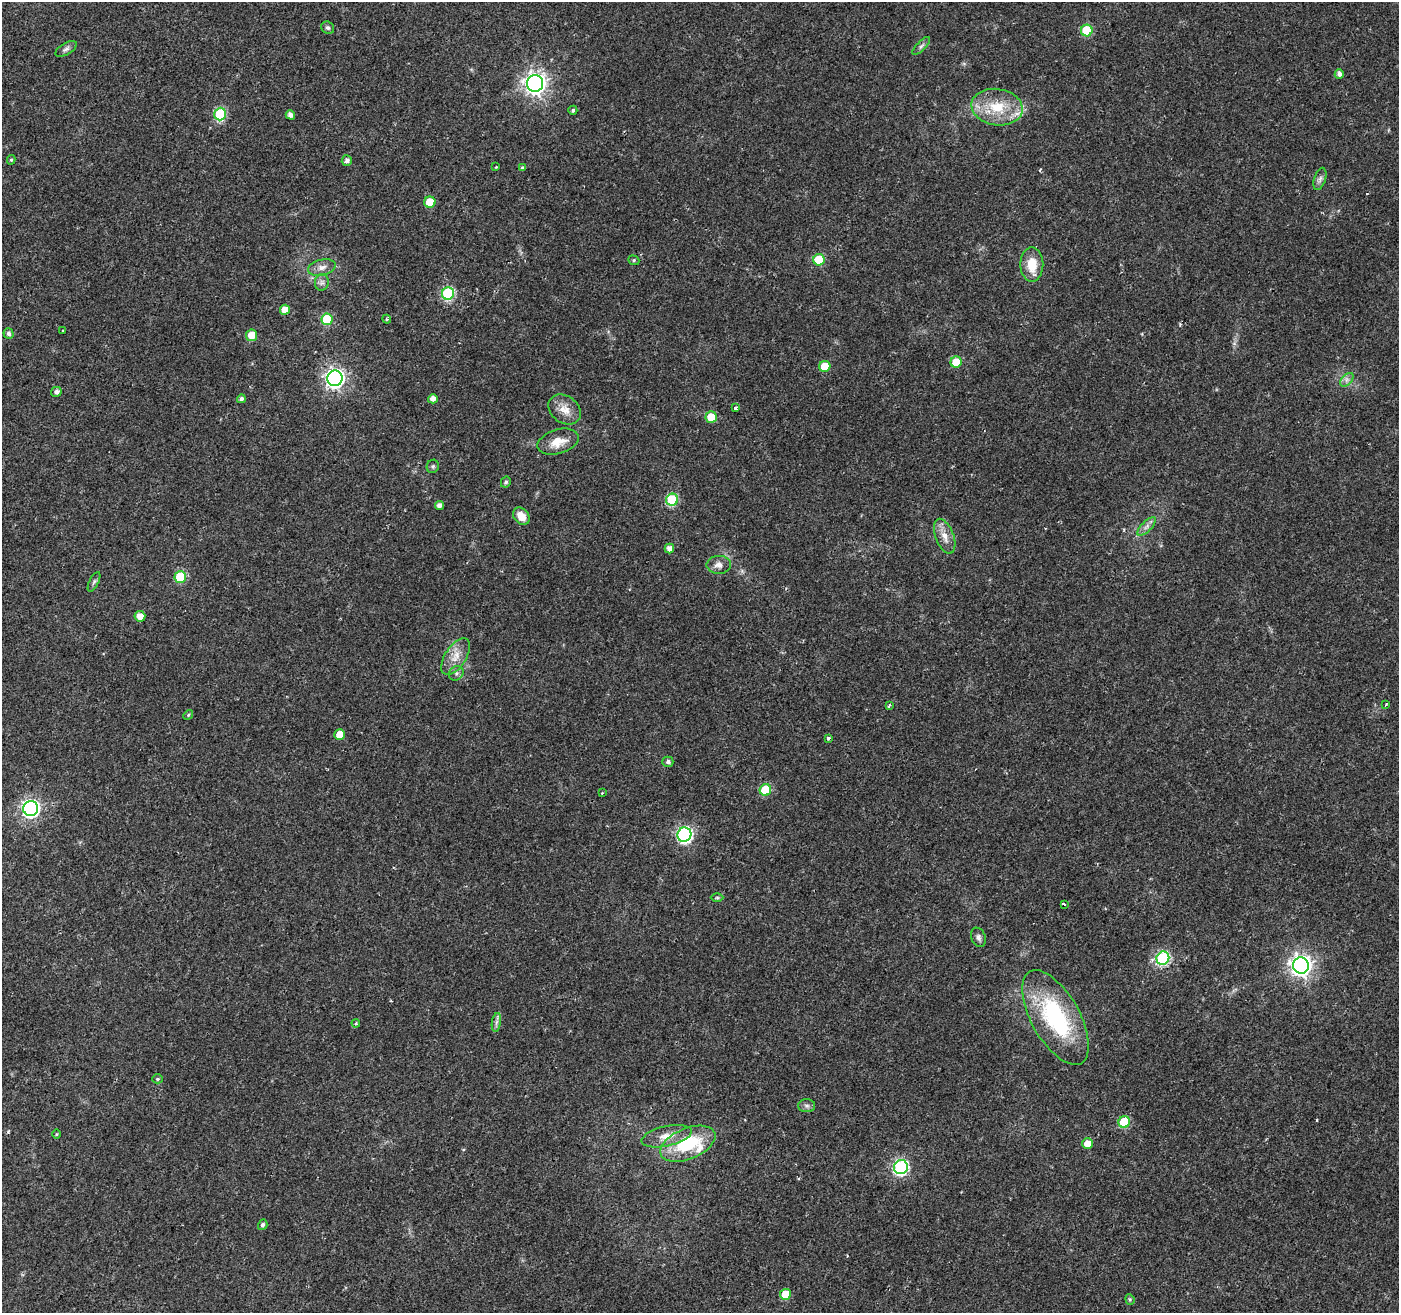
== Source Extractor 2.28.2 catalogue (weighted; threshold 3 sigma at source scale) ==
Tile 7 of 4 x 4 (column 3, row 2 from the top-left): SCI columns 2802-4198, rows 2895-4205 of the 5596 x 5722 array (HDU 1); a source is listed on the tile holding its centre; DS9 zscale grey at full resolution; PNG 1401 x 1315 px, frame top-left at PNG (2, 2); each listed source drawn as its Kron ellipse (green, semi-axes under 4 px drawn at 4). Shown black and unused: <1% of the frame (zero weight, under 2 of 3 exposures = <1% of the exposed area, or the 3 px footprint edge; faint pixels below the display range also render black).
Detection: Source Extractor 2.28.2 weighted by HDU 2 'WHT'; one run over the whole footprint, this tile lists its part. Background 0.0211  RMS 0.003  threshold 0.0135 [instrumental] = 3 sigma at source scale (4.5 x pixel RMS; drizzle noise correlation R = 1.50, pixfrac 1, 0.0396/0.0396 arcsec/px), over >= 5 px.
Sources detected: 85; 1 cosmic-ray / hot-pixel residue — neither listed nor drawn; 2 inside a brighter listed object's ellipse — not listed separately; the other 82 listed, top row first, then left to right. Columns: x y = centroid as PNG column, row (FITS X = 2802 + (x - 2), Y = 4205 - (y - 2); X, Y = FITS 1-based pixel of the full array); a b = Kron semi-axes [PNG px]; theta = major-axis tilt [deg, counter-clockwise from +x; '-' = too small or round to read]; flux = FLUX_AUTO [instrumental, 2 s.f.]
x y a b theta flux
328 28 7 6 - 0.64
1087 30 6 6 - 14
921 46 12 4 46 0.85
66 49 12 6 30 1
1339 74 5 4 - 1.2
535 83 8 8 - 190
997 107 26 18 -9 11
573 110 4 4 - 0.69
220 114 6 6 - 25
290 115 5 4 - 1.5
11 160 5 4 - 0.44
347 161 5 5 - 1.2
496 167 3 3 - 0.2
523 168 4 4 - 0.71
1320 179 11 5 72 1.1
430 202 5 5 - 7.8
634 260 6 4 -21 0.49
819 260 6 5 - 10
1032 264 17 11 -89 5.9
322 267 14 8 14 2
322 282 8 7 - 1
448 294 6 6 - 30
285 310 5 5 - 3.1
327 319 6 5 - 14
387 319 4 4 - 0.45
63 331 3 3 - 0.67
9 334 5 5 - 0.92
252 335 5 5 - 4.1
956 362 5 5 - 7.1
825 366 5 5 - 7.5
335 378 8 7 - 130
1347 380 8 5 45 1
56 392 5 5 - 1.2
241 399 4 4 - 0.91
433 399 5 4 - 1.8
735 408 3 3 - 0.55
565 409 17 13 -36 3.8
711 417 5 5 - 5.9
558 442 21 12 17 4.9
433 466 7 6 - 0.6
506 482 6 4 61 0.63
672 500 6 6 - 19
439 505 4 4 - 1.4
521 516 9 7 -47 3.9
1147 526 12 5 45 1.4
945 536 18 9 -69 3.2
669 548 5 4 - 1.7
719 565 12 9 1 1.9
180 577 6 6 - 14
94 582 11 4 64 0.72
140 616 5 5 - 3.1
456 657 21 10 57 4.2
456 673 8 6 46 0.96
1386 704 4 3 - 0.28
889 705 3 3 - 1.2
188 715 5 4 - 0.43
340 734 5 5 - 5.1
828 738 4 3 - 0.57
668 762 5 5 - 0.87
765 790 6 5 - 14
602 793 4 3 - 0.24
31 808 7 7 - 91
684 835 7 7 - 65
717 898 6 4 0 0.39
1064 904 3 3 - 2.2
978 937 10 7 -68 1.1
1163 958 7 6 - 40
1301 965 8 8 - 180
1056 1017 53 24 -61 35
496 1022 9 4 81 0.89
356 1023 4 4 - 0.39
158 1079 5 4 - 0.48
807 1106 8 6 0 0.83
1124 1122 6 5 - 17
56 1134 5 3 - 0.28
667 1136 25 10 12 4.4
688 1144 29 15 23 18
1087 1144 5 5 - 3.4
901 1167 7 7 - 56
263 1225 5 4 - 0.84
785 1294 5 5 - 6.4
1130 1299 5 4 - 0.4